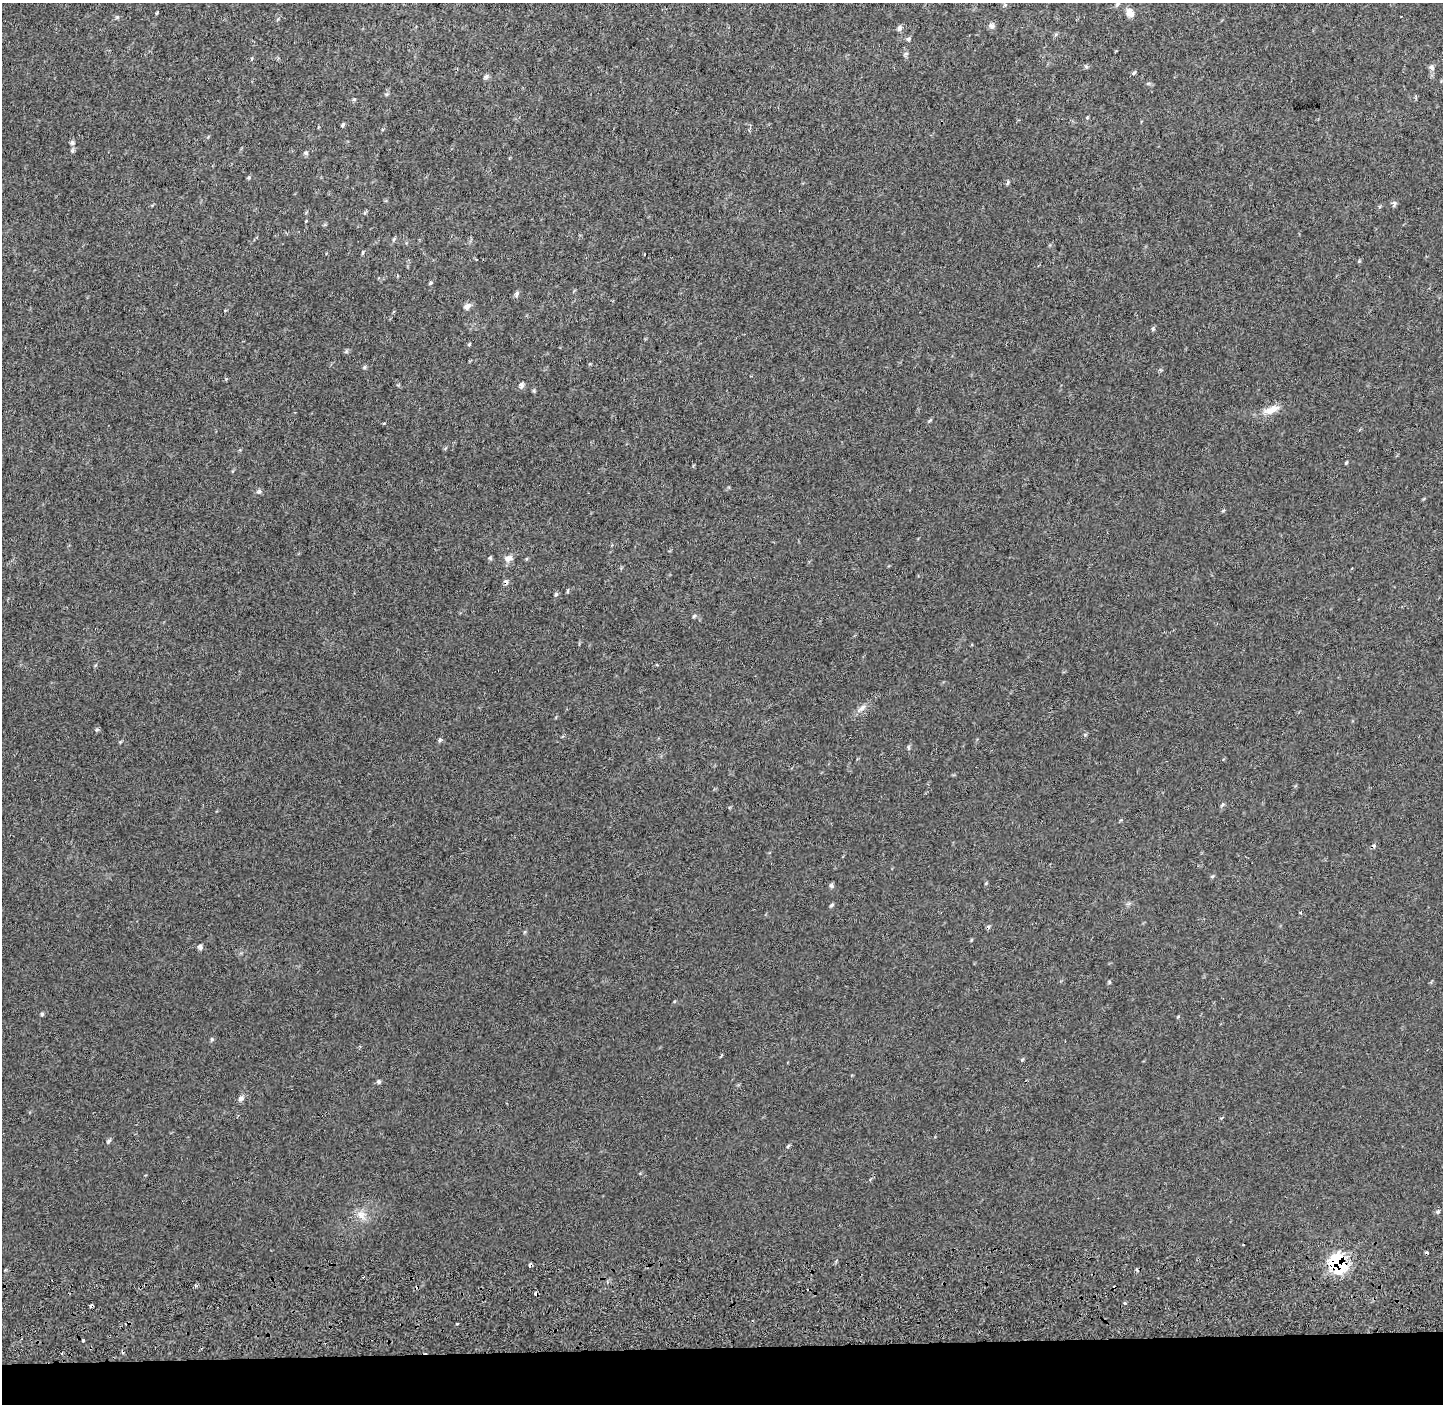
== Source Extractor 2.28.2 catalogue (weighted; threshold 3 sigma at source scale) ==
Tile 8 of 3 x 3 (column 2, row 3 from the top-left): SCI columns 1484-2924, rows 283-1684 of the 4398 x 4771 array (HDU 1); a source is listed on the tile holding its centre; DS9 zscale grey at full resolution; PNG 1445 x 1406 px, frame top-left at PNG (2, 3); no overlay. Shown black and unused: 4% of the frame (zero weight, under 2 of 3 exposures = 6% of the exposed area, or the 3 px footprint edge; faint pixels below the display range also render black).
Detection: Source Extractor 2.28.2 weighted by HDU 2 'WHT'; one run over the whole footprint, this tile lists its part. Background 0.009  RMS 0.0058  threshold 0.026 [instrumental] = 3 sigma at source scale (4.5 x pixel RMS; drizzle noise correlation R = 1.50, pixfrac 1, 0.0396/0.0396 arcsec/px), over >= 5 px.
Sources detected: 64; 10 cosmic-ray / hot-pixel residue — not listed; the other 54 listed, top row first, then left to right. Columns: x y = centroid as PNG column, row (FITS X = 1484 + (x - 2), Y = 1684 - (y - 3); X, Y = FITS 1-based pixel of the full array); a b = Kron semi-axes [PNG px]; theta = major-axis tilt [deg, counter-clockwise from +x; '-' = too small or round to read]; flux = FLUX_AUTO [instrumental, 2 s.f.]
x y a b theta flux
1118 4 7 4 46 1.1
1130 13 11 8 -63 3.8
992 26 9 7 -33 1.8
900 28 8 5 85 1.6
908 39 7 5 2 0.97
906 54 7 5 30 0.97
1086 66 6 4 -1 0.89
1431 68 7 6 - 1.7
1134 73 6 4 49 0.92
486 77 7 6 - 1.3
1087 118 4 4 - 0.56
343 125 6 4 51 0.85
72 142 7 6 - 1.4
306 153 6 5 - 1.1
1008 182 7 3 71 0.78
1394 203 7 5 -45 1.2
306 221 3 2 - 0.63
394 239 6 4 71 0.75
362 253 5 3 - 0.59
476 259 4 2 - 0.49
430 283 6 3 54 0.69
517 294 9 5 78 1.5
467 306 9 7 59 2.3
1153 328 6 4 -56 0.79
469 344 5 3 - 0.55
364 367 5 5 - 0.9
521 385 7 6 - 1.9
1271 410 24 9 19 6.6
1346 463 5 4 - 0.56
260 491 6 4 -71 0.98
508 558 12 9 26 3.2
568 591 5 3 - 0.67
556 594 6 5 - 0.87
694 616 6 4 71 0.67
862 708 14 6 38 2.8
440 740 6 5 - 0.95
1212 876 6 4 -17 0.65
831 885 6 5 - 1.3
832 905 6 4 24 0.88
988 927 6 5 - 0.92
200 947 7 5 -73 1.5
1110 982 5 3 - 0.57
42 1014 5 4 - 0.8
212 1039 5 4 - 0.71
379 1082 6 5 - 1.1
241 1098 9 7 26 1.9
108 1141 6 4 87 0.98
788 1146 7 3 54 0.73
1438 1212 5 4 - 0.71
361 1215 14 11 -61 5
1338 1263 9 7 -63 110
1125 1303 3 3 - 1.6
458 1323 3 3 - 1.6
83 1340 3 3 - 1.8
Overlapping masked pixels (flux is a lower limit): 1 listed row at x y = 1338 1263
Unlisted compact peaks at least as high as the median listed source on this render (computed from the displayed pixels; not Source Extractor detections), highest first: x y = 249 177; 1022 1060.